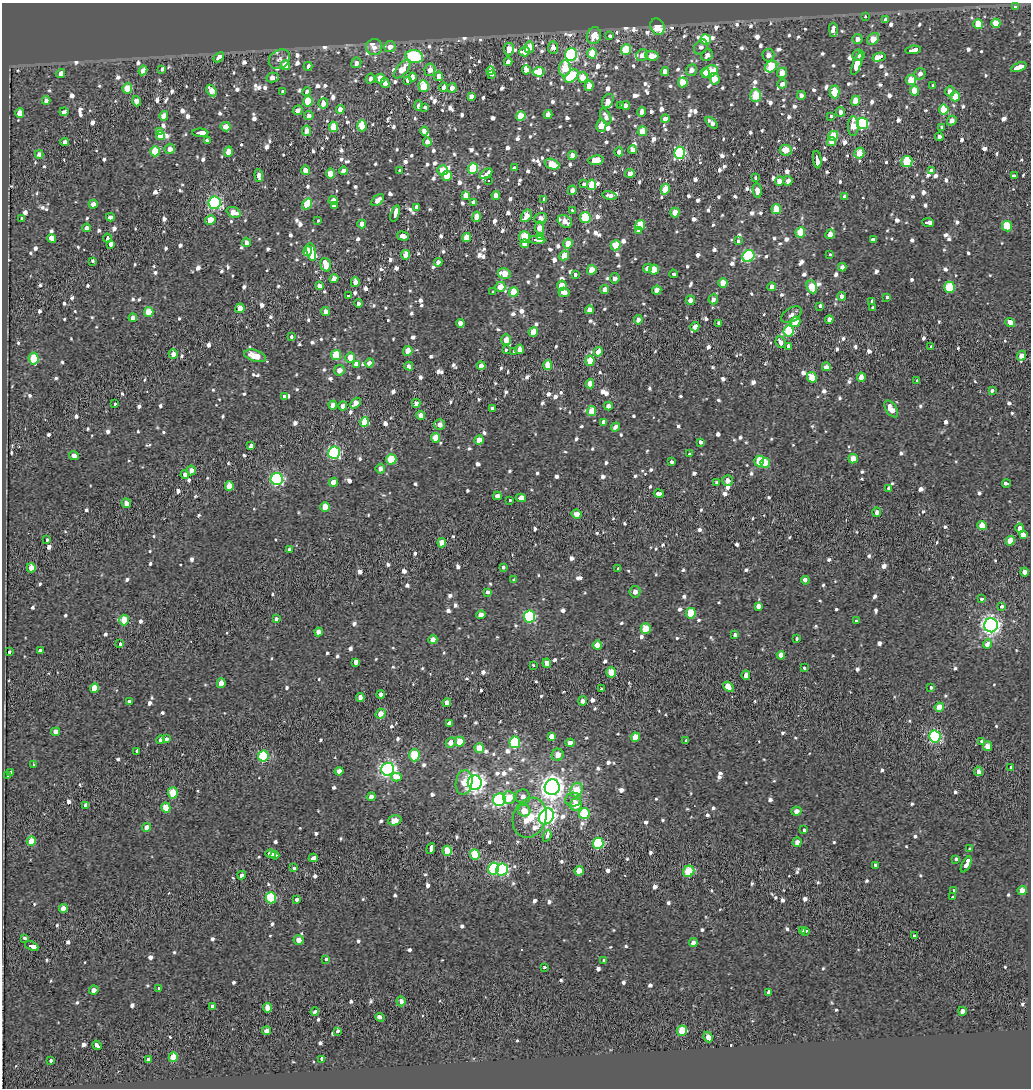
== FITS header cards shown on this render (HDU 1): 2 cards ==
NAXIS1  =                 1029
NAXIS2  =                 1086

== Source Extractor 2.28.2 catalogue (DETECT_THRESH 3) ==
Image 1029 x 1086 px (HDU 1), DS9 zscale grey, 1 PNG px = 1 image px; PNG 1033 x 1090 px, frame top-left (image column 1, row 1086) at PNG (2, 3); each listed source drawn as its Kron ellipse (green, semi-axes under 4 px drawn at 4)
Background -0.0947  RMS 0.064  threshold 0.192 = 3 sigma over >= 5 px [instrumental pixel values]
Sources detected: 1302; of the 1302, the 500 brightest by FLUX_AUTO listed and drawn (802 fainter detections omitted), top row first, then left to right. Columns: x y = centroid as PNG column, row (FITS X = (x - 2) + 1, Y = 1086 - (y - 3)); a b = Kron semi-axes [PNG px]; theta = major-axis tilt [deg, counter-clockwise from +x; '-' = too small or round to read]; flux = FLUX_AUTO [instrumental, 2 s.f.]
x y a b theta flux
1015 7 3 3 - 72
866 17 3 3 - 21
886 20 3 3 - 57
996 23 4 4 - 110
978 24 5 4 - 110
657 27 8 7 - 100
833 30 7 4 -89 170
594 36 8 7 - 75
610 36 4 3 - 51
706 39 5 5 - 140
857 39 5 5 - 29
873 39 7 5 47 80
374 47 8 8 - 38
390 47 6 5 - 34
529 47 6 4 80 60
553 47 6 5 - 29
701 47 8 6 51 23
509 49 6 5 - 40
626 49 5 5 - 160
913 50 8 3 6 170
525 52 5 4 - 55
592 53 5 4 - 110
571 55 6 6 - 650
642 55 6 5 - 26
707 55 6 5 - 23
768 55 6 6 - 27
858 55 6 5 - 22
414 56 9 6 -12 400
652 56 7 4 -3 57
219 57 6 3 41 280
879 57 7 3 13 220
279 59 11 9 36 24
508 62 4 4 - 25
356 63 5 5 - 27
857 64 12 4 69 420
285 65 5 4 - 100
308 66 4 3 - 71
771 66 6 5 - 210
1019 67 8 3 23 500
565 68 8 6 84 100
162 69 4 3 - 67
402 69 11 5 50 72
143 70 5 4 - 29
430 70 6 5 - 40
526 70 5 4 - 32
691 70 6 5 - 31
491 71 4 3 - 23
665 71 4 4 - 31
539 72 5 5 - 89
710 72 8 5 28 170
705 73 5 4 - 70
782 73 5 5 - 54
61 74 4 4 - 34
491 74 4 3 - 53
920 74 6 5 - 24
439 76 4 4 - 39
571 76 8 5 43 300
412 77 4 3 - 120
582 77 5 5 - 64
272 78 6 5 - 31
380 78 5 4 - 74
370 79 5 4 - 21
714 79 6 5 - 76
911 80 5 5 - 110
407 81 4 3 - 74
683 82 5 5 - 110
385 83 5 4 - 34
782 84 5 4 - 26
932 85 3 3 - 150
423 86 6 5 - 140
589 86 5 4 - 52
444 87 5 4 - 29
127 88 5 5 - 100
452 88 5 4 - 26
211 91 6 4 -56 40
307 91 4 3 - 86
914 91 5 4 - 68
950 91 5 4 - 29
283 92 4 3 - 73
835 92 6 5 - 94
801 95 4 4 - 21
471 96 4 4 - 27
756 96 6 5 - 170
955 96 5 4 - 71
46 101 4 4 - 28
137 101 5 4 - 26
308 101 5 4 - 170
608 101 7 5 64 29
855 101 5 4 - 60
323 103 5 5 - 40
418 105 5 4 - 21
625 105 5 4 - 27
620 106 3 3 - 39
425 108 3 3 - 49
340 109 4 4 - 38
298 110 5 4 - 26
944 110 5 5 - 130
64 112 4 4 - 65
642 112 5 4 - 25
841 112 5 4 - 26
20 113 5 4 - 49
548 115 4 4 - 45
164 116 5 4 - 54
309 116 4 4 - 22
521 116 5 4 - 100
831 116 3 3 - 41
606 117 8 5 -66 24
665 119 4 4 - 32
952 121 5 4 - 28
712 123 7 4 -45 23
863 123 6 5 - 500
362 126 5 4 - 150
601 126 6 5 - 62
853 126 10 5 -90 71
226 127 5 4 - 37
333 127 5 4 - 100
941 127 3 3 - 36
160 131 3 3 - 100
307 131 5 4 - 38
424 131 4 4 - 27
642 131 5 4 - 66
200 133 8 3 -3 240
161 135 5 4 - 91
833 136 5 5 - 100
939 137 4 4 - 26
207 140 3 3 - 110
64 142 4 4 - 22
427 142 4 4 - 26
831 142 4 4 - 45
170 149 5 5 - 34
632 150 4 4 - 38
786 150 6 5 - 64
155 151 5 5 - 160
228 152 5 4 - 47
619 152 4 4 - 23
679 153 6 5 - 670
859 153 5 5 - 85
39 154 4 3 - 22
572 155 4 4 - 38
817 159 9 3 -83 360
596 160 7 5 8 79
907 162 5 5 - 210
552 164 8 5 -21 110
514 168 4 3 - 110
473 169 5 5 - 220
305 170 4 4 - 44
400 170 3 3 - 28
442 170 5 5 - 72
931 170 4 3 - 59
343 171 4 4 - 23
630 173 5 4 - 30
331 174 5 4 - 69
486 174 7 3 32 63
259 175 6 4 -85 24
447 176 5 5 - 110
1014 176 4 3 - 79
756 177 3 3 - 63
488 181 3 3 - 32
780 181 4 4 - 51
788 181 5 4 - 23
583 184 3 3 - 65
592 185 5 4 - 86
665 189 5 4 - 96
572 190 5 4 - 29
757 191 7 4 -85 28
610 195 7 4 -12 21
465 196 4 3 - 1200
496 196 4 4 - 41
845 197 4 4 - 22
544 199 3 3 - 81
333 200 4 4 - 43
378 200 7 4 40 30
473 202 3 3 - 72
215 203 6 6 - 630
93 204 4 4 - 29
307 204 6 4 55 160
335 206 4 3 - 500
416 207 3 3 - 130
776 209 5 5 - 98
573 210 4 3 - 57
233 212 7 5 -22 47
675 212 5 4 - 60
395 214 8 4 72 270
526 216 7 4 58 64
110 217 4 3 - 99
476 217 5 4 - 61
22 218 3 3 - 120
541 218 6 5 - 33
585 218 5 5 - 220
210 220 5 4 - 54
318 220 3 3 - 40
565 221 8 6 -31 46
928 223 6 3 -8 170
362 224 4 4 - 42
640 225 5 5 - 110
1007 226 5 5 - 130
86 228 4 4 - 23
539 228 6 4 -87 46
639 231 4 4 - 98
800 232 5 5 - 160
830 234 5 4 - 36
403 236 6 3 -16 270
540 236 4 4 - 50
524 237 6 5 - 130
107 238 4 3 - 160
466 238 5 4 - 75
52 239 4 3 - 370
873 239 4 3 - 70
537 240 8 3 -2 190
738 241 4 3 - 32
246 242 5 4 - 22
110 244 4 3 - 330
524 244 4 4 - 23
568 244 5 4 - 62
616 245 5 5 - 110
307 251 5 4 - 120
311 252 9 4 -78 480
405 255 5 4 - 95
830 255 3 3 - 29
564 256 5 4 - 62
748 256 6 5 - 490
92 261 3 3 - 38
438 262 4 4 - 24
326 265 7 5 -75 76
842 267 4 4 - 21
648 268 4 4 - 35
592 270 5 4 - 78
654 270 5 5 - 77
504 274 6 5 - 64
575 274 3 3 - 37
673 274 4 3 - 72
615 278 5 5 - 21
334 279 4 4 - 60
355 282 5 4 - 31
723 283 5 4 - 61
562 285 5 4 - 67
319 286 4 4 - 25
500 287 5 5 - 71
772 287 4 4 - 23
812 287 7 5 -66 91
949 287 5 5 - 170
605 289 4 4 - 25
657 290 4 4 - 45
493 292 3 3 - 21
514 292 5 4 - 97
564 292 5 4 - 34
348 296 4 3 - 58
842 296 4 4 - 26
887 297 4 3 - 35
713 299 5 4 - 21
690 300 5 4 - 21
872 301 4 3 - 130
358 303 4 3 - 85
820 306 4 3 - 65
873 307 3 3 - 77
240 308 5 4 - 58
589 310 4 4 - 34
149 312 5 4 - 81
325 312 4 4 - 30
791 315 11 7 32 23
133 318 4 4 - 25
829 319 4 4 - 27
638 320 5 4 - 24
795 322 5 5 - 86
1010 322 5 4 - 41
460 323 4 4 - 32
719 323 4 3 - 63
695 327 4 4 - 35
789 331 6 5 - 310
533 332 5 4 - 80
292 336 4 3 - 42
506 340 5 5 - 50
780 342 6 4 -65 31
788 346 4 3 - 58
931 347 3 3 - 49
520 349 5 4 - 37
506 350 3 3 - 41
408 351 5 4 - 48
514 351 3 3 - 110
598 352 5 4 - 65
173 354 5 4 - 30
336 355 5 5 - 130
255 356 11 5 -17 83
1022 356 5 4 - 30
350 358 5 5 - 69
34 359 6 5 - 180
590 361 5 4 - 79
369 363 4 4 - 24
356 364 4 4 - 190
548 365 5 4 - 110
409 366 4 4 - 21
481 366 4 4 - 30
826 367 4 4 - 27
339 370 5 5 - 33
812 377 5 4 - 100
861 377 4 4 - 40
917 381 3 3 - 61
590 384 4 4 - 40
992 390 3 3 - 50
284 396 3 3 - 52
355 403 6 4 47 41
416 403 4 4 - 22
115 404 3 3 - 27
333 405 4 4 - 43
343 406 4 4 - 36
608 406 4 4 - 22
493 408 3 3 - 62
891 409 9 5 -55 44
592 411 5 4 - 84
421 415 4 4 - 39
364 422 5 4 - 100
603 422 4 3 - 150
440 424 5 5 - 26
615 427 5 4 - 25
435 438 5 4 - 82
479 440 5 4 - 63
700 442 3 3 - 73
251 446 4 3 - 120
334 453 6 6 - 650
689 454 4 3 - 51
74 456 5 4 - 21
391 459 5 5 - 160
853 459 5 4 - 48
759 461 5 5 - 120
671 462 3 3 - 51
765 463 5 4 - 62
380 469 5 5 - 22
191 470 5 4 - 26
185 475 4 4 - 23
277 479 6 6 - 720
727 481 5 5 - 26
333 482 4 4 - 47
717 483 3 3 - 46
1006 483 4 3 - 86
229 486 5 4 - 79
888 488 3 3 - 190
659 494 5 3 - 100
497 496 4 4 - 29
521 498 5 3 - 1000
510 500 3 3 - 24
126 503 5 4 - 33
325 507 5 5 - 92
877 512 5 4 - 21
577 514 5 4 - 28
982 525 4 4 - 63
1020 528 5 4 - 210
1023 535 3 3 - 670
47 540 3 3 - 45
1010 541 5 4 - 77
442 543 4 4 - 59
289 549 3 3 - 470
503 567 4 3 - 33
31 568 4 4 - 55
618 569 3 3 - 68
1025 572 4 4 - 25
514 580 3 3 - 67
805 580 4 3 - 87
487 592 4 3 - 110
635 592 6 5 - 24
982 599 3 3 - 47
759 606 4 3 - 210
1001 606 3 3 - 52
691 613 5 5 - 150
481 615 5 4 - 48
529 617 6 5 - 550
276 619 4 3 - 24
124 620 5 5 - 87
856 621 3 3 - 79
991 625 7 7 - 2000
646 628 5 5 - 90
319 632 4 4 - 30
735 635 4 3 - 76
797 638 3 3 - 49
433 640 4 4 - 35
120 644 4 3 - 82
987 644 4 3 - 95
597 645 5 4 - 56
41 651 4 3 - 100
9 652 3 3 - 42
781 655 4 4 - 26
355 662 3 3 - 810
547 663 4 4 - 46
533 666 3 3 - 23
804 668 3 3 - 38
611 672 5 4 - 110
746 675 4 4 - 42
221 683 5 4 - 49
728 687 6 4 -44 98
930 687 3 3 - 30
94 688 5 4 - 83
601 689 3 3 - 26
381 694 4 4 - 21
360 698 4 4 - 31
129 701 3 3 - 66
582 701 4 4 - 23
447 703 4 4 - 35
939 707 4 4 - 57
380 714 5 4 - 51
450 723 4 3 - 260
56 732 4 4 - 37
552 736 4 3 - 190
635 737 4 4 - 84
935 737 6 5 - 660
167 739 4 3 - 63
161 740 4 3 - 90
686 741 3 3 - 53
981 741 4 3 - 30
451 742 5 4 - 31
460 742 5 4 - 98
515 742 5 5 - 320
570 743 4 4 - 39
987 746 5 4 - 45
479 748 5 4 - 68
136 751 4 3 - 28
414 755 6 5 - 210
558 755 6 5 - 39
263 756 5 5 - 380
33 765 3 3 - 240
1011 767 3 3 - 38
388 769 6 6 - 1400
339 771 4 4 - 25
978 771 5 4 - 26
11 772 3 3 - 58
7 775 3 3 - 40
396 777 5 3 - 250
464 782 12 8 81 54
475 783 7 7 - 2300
552 787 8 7 - 3300
576 790 7 6 - 130
173 793 5 5 - 130
371 797 4 4 - 22
523 797 7 7 - 27
509 798 6 5 - 80
573 799 8 7 - 23
499 800 6 6 - 680
85 805 4 3 - 36
576 805 6 6 - 83
166 807 5 4 - 96
524 811 6 6 - 59
796 811 5 4 - 24
584 814 5 5 - 210
546 816 9 7 53 1800
530 818 20 16 68 200
395 820 7 5 15 53
147 827 4 4 - 35
804 830 4 3 - 41
547 836 6 3 67 51
31 841 5 4 - 83
797 842 5 4 - 25
598 843 6 5 - 330
431 848 6 3 70 180
970 849 3 3 - 30
447 851 5 4 - 100
271 854 5 3 - 150
475 854 5 4 - 180
275 855 4 3 - 93
313 858 4 3 - 120
956 859 3 3 - 46
966 864 8 3 63 320
875 865 3 3 - 45
294 868 3 3 - 100
494 868 6 5 - 430
502 870 6 6 - 640
579 871 5 4 - 70
689 871 6 5 - 170
242 875 4 3 - 92
953 890 3 3 - 300
1022 891 4 4 - 53
952 897 3 3 - 34
271 898 5 5 - 280
297 899 3 3 - 140
63 908 4 4 - 43
803 931 3 3 - 98
806 931 3 3 - 160
914 935 3 3 - 65
24 938 4 3 - 29
299 940 5 5 - 36
693 943 4 4 - 31
32 946 7 3 -24 180
326 959 4 3 - 41
604 960 3 3 - 43
544 967 3 3 - 43
159 988 3 3 - 23
94 990 5 4 - 22
768 992 3 3 - 71
401 1001 5 4 - 29
212 1006 4 3 - 180
267 1008 5 4 - 60
315 1011 4 3 - 60
962 1011 4 4 - 27
380 1017 4 3 - 90
266 1031 4 4 - 32
338 1031 4 3 - 43
682 1031 5 5 - 130
708 1037 5 4 - 40
97 1045 5 3 - 80
173 1057 5 4 - 110
322 1059 3 3 - 110
50 1060 3 3 - 45
149 1060 4 3 - 110
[802 fainter detections neither listed nor drawn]